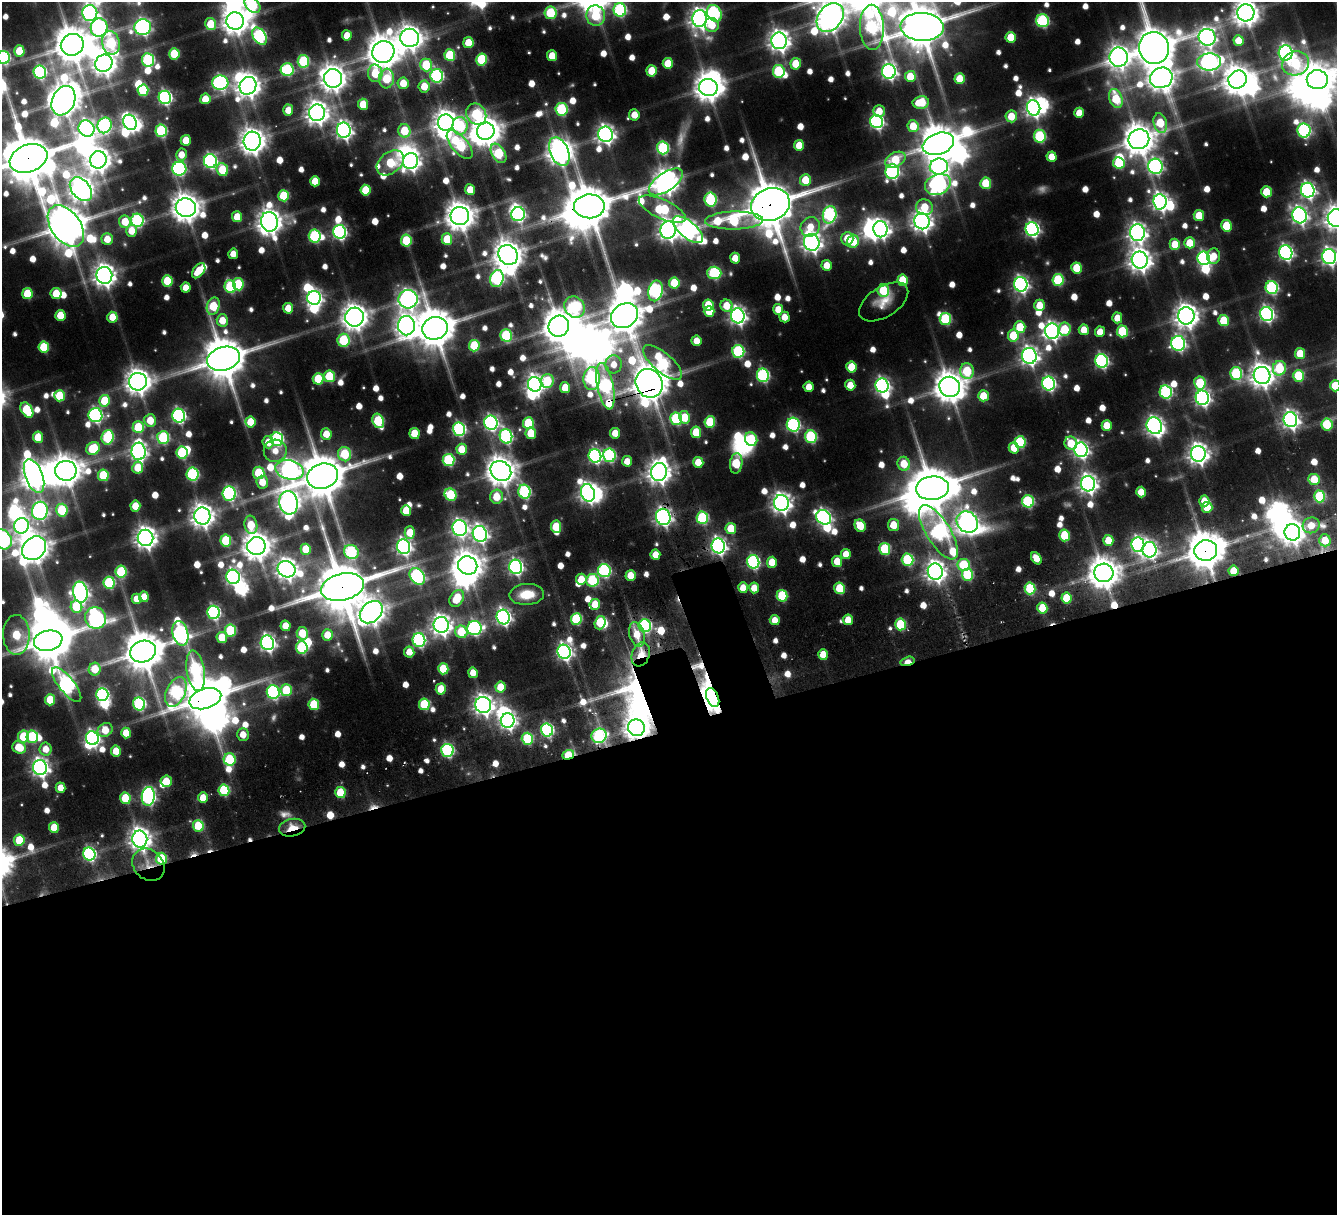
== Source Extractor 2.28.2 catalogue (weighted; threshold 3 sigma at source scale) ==
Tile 15 of 4 x 4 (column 3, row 4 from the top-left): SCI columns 2941-4275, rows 426-1638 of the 5699 x 5705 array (HDU 1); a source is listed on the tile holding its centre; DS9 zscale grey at full resolution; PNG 1339 x 1217 px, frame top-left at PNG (2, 2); each listed source drawn as its Kron ellipse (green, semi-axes under 4 px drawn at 4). Shown black and unused: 41% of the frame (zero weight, under 4 of 8 exposures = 12% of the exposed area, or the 3 px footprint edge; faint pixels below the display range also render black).
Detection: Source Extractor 2.28.2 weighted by HDU 2 'WHT'; one run over the whole footprint, this tile lists its part. Background 0.0817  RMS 0.009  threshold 0.0368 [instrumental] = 3 sigma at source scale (4.09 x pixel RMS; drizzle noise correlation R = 1.36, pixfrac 0.8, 0.05/0.05 arcsec/px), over >= 5 px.
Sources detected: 864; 12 too faint to see at this stretch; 61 inside a brighter object's white glare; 7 cosmic-ray / hot-pixel residue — neither listed nor drawn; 7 inside a brighter listed object's ellipse — not listed separately; of the other 777, all 500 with FLUX_AUTO >= 12.2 (the completeness limit of this list) listed and drawn (277 fainter detections not listed), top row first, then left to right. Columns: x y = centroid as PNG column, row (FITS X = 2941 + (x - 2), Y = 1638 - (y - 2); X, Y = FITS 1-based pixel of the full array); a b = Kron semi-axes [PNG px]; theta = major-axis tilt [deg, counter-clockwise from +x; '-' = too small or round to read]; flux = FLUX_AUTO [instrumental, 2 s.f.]
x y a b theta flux
252 5 9 6 -45 78
620 10 7 6 - 120
90 13 8 7 - 320
551 13 6 6 - 54
714 13 9 7 -60 110
1246 13 8 8 - 1000
596 16 10 9 - 43
830 17 16 11 50 1300
700 18 8 7 - 580
235 21 9 8 - 1100
1043 21 6 6 - 100
211 24 6 5 - 27
712 25 7 7 - 18
143 27 8 7 - 270
872 27 22 12 -88 140
922 27 21 14 -3 4200
99 28 9 8 - 190
347 35 5 5 - 16
260 36 9 6 -59 140
1011 37 5 5 - 25
1207 37 8 8 - 380
410 38 9 9 - 960
1238 40 5 5 - 17
779 41 8 8 - 640
111 43 12 8 -78 86
468 43 5 5 - 20
72 45 11 10 - 2300
1154 48 16 15 - 3200
19 51 5 5 - 28
383 52 11 10 - 1900
1286 53 7 7 - 320
174 54 5 5 - 44
450 55 6 5 - 54
552 56 5 5 - 19
4 57 6 6 - 120
1119 57 9 9 - 690
482 59 6 5 - 59
148 60 6 6 - 110
303 61 6 5 - 65
1209 62 12 8 1 410
104 63 9 8 - 880
668 63 5 5 - 25
1296 63 14 12 20 72
796 64 6 5 - 24
426 65 6 6 - 40
287 70 6 6 - 90
652 71 5 5 - 26
779 71 6 6 - 67
889 71 7 6 - 280
40 72 6 6 - 130
375 73 9 7 -88 31
437 76 7 6 - 130
910 76 5 5 - 21
333 78 9 9 - 1000
387 78 10 7 84 34
1161 78 11 10 - 1100
960 79 5 5 - 22
1238 79 9 8 - 1300
1317 80 10 9 - 1700
220 83 8 7 - 220
403 83 6 5 - 19
248 86 9 8 - 830
424 86 6 5 - 18
708 87 9 8 - 1200
143 90 6 5 - 46
165 97 7 6 - 190
205 99 5 5 - 17
1116 99 10 6 -69 37
63 101 15 11 65 1600
921 102 8 6 11 32
363 104 5 5 - 21
1034 108 8 6 -76 380
562 109 6 6 - 80
288 110 5 5 - 14
879 111 6 6 - 13
317 113 8 8 - 750
1079 113 5 5 - 17
476 114 11 9 -49 62
634 115 5 5 - 13
1011 116 6 5 - 21
876 121 7 6 - 210
130 122 8 6 -64 270
446 122 8 8 - 880
1160 123 10 6 -76 39
105 125 8 7 - 130
460 126 9 7 -88 61
913 126 6 5 - 21
86 129 8 7 - 340
344 130 7 7 - 390
1304 130 7 6 - 150
161 131 6 5 - 87
404 131 7 6 - 30
486 131 9 8 - 1300
605 134 8 7 - 430
1040 136 6 6 - 80
1139 139 10 10 - 1700
186 140 5 5 - 19
252 141 9 8 - 990
938 144 16 10 19 2700
460 145 17 8 -50 78
799 145 5 5 - 17
663 148 6 6 - 96
559 152 15 9 -66 970
498 153 11 6 -58 60
181 155 6 5 - 12
1051 157 5 5 - 15
28 159 19 13 20 5100
98 160 9 8 - 880
895 160 11 7 27 32
210 161 7 6 - 200
410 161 8 7 - 470
390 163 15 10 39 37
1119 163 6 5 - 45
1155 166 7 7 - 220
939 167 9 8 - 240
179 169 7 7 - 170
222 170 6 5 - 36
892 172 7 6 - 190
805 180 6 5 - 23
315 181 5 5 - 18
666 182 19 9 35 950
986 183 6 5 - 32
938 184 13 10 21 280
81 189 13 9 -49 860
366 190 5 5 - 31
470 190 5 5 - 16
1308 190 7 6 - 290
1266 192 5 5 - 30
284 196 5 5 - 46
711 200 7 6 - 88
1160 202 8 6 -83 360
770 204 20 16 19 4800
589 206 15 12 1 3100
924 207 8 8 - 25
186 208 10 9 - 1300
662 209 25 9 -24 72
518 214 7 7 - 200
830 215 9 6 76 140
1299 215 8 7 - 340
460 216 9 9 - 1400
1199 216 5 5 - 23
237 217 5 5 - 18
1336 218 9 8 - 890
137 220 6 6 - 120
734 221 29 9 2 97
922 221 8 7 - 610
125 222 6 5 - 21
269 222 10 8 -78 920
66 226 23 14 -54 2900
1226 226 6 5 - 32
810 227 10 9 - 16
880 229 8 7 - 390
1032 229 7 6 - 240
668 230 8 7 - 540
688 230 18 8 -39 470
132 231 6 5 - 17
340 232 7 6 - 200
1137 233 8 7 - 470
315 236 6 6 - 95
107 239 6 5 - 16
447 239 5 5 - 25
847 239 7 6 - 18
406 241 6 5 - 46
853 241 6 5 - 33
812 242 8 7 - 500
1190 243 5 5 - 22
1175 244 5 5 - 20
1286 253 7 6 - 230
233 254 5 5 - 12
508 255 10 9 - 1200
1214 256 8 6 85 15
1329 257 7 7 - 360
735 258 5 5 - 14
1204 258 7 6 - 190
1140 260 8 8 - 780
827 265 5 5 - 13
1076 268 5 5 - 29
199 271 8 5 53 20
714 273 7 6 - 93
104 275 8 8 - 720
497 278 8 6 73 140
903 280 5 5 - 35
1058 280 6 5 - 62
167 281 5 5 - 40
674 283 5 5 - 36
238 284 6 5 - 46
1021 284 7 6 - 280
230 287 7 5 -73 80
186 288 5 5 - 13
1272 288 6 6 - 130
883 290 6 6 - 37
655 291 10 7 79 190
56 293 5 5 - 23
27 294 5 5 - 31
314 298 7 7 - 310
408 299 9 9 - 440
884 302 27 15 33 16
708 305 5 5 - 21
1040 305 5 5 - 20
213 306 9 6 73 43
726 306 6 6 - 17
575 307 11 9 -56 110
288 308 5 5 - 16
778 309 5 5 - 15
709 311 5 5 - 22
1266 314 7 6 - 240
60 315 5 5 - 23
624 316 14 11 31 2000
738 316 7 7 - 380
1186 316 8 8 - 870
112 317 5 5 - 19
355 317 9 9 - 1000
784 317 5 5 - 13
1117 318 5 5 - 15
945 319 6 5 - 69
222 320 6 5 - 17
1224 321 5 5 - 32
406 326 10 8 87 610
559 326 11 10 - 1700
1020 327 6 5 - 32
435 328 13 11 16 2800
1065 329 6 6 - 29
1084 330 5 5 - 16
1052 331 8 7 - 390
1122 331 6 5 - 48
1100 332 5 5 - 13
506 335 6 5 - 71
1013 336 6 5 - 35
344 340 6 6 - 66
696 341 5 5 - 12
1178 343 7 7 - 210
474 346 6 5 - 39
44 347 6 5 - 39
738 351 6 6 - 97
1300 354 5 5 - 25
1029 356 8 7 - 420
223 359 17 11 16 3700
1102 361 7 6 - 180
663 363 24 9 -40 110
614 364 9 8 - 13
851 367 5 5 - 26
1279 368 7 6 - 44
967 371 8 7 - 52
1236 373 6 6 - 88
763 375 6 6 - 130
1262 375 8 8 - 850
329 376 6 5 - 43
1298 376 6 5 - 47
592 378 11 8 89 140
318 379 6 5 - 40
547 381 7 6 - 39
138 382 9 9 - 980
649 383 15 13 -58 2600
1049 383 7 6 - 190
1200 383 6 6 - 43
535 384 7 6 - 470
850 385 5 5 - 15
882 385 7 6 - 260
605 386 23 8 -79 170
1335 386 5 5 - 25
809 387 5 5 - 13
950 387 10 10 - 1600
565 388 5 5 - 23
1166 392 6 6 - 130
59 396 5 5 - 33
983 396 5 5 - 22
1202 398 7 6 - 300
105 401 6 5 - 32
27 410 8 5 -57 50
95 415 7 7 - 200
179 416 7 6 - 190
684 417 6 5 - 23
676 419 6 6 - 86
150 420 6 6 - 18
1290 420 7 6 - 410
378 421 7 5 -68 60
250 422 5 5 - 23
710 422 6 5 - 46
491 423 7 6 - 220
528 423 6 5 - 43
1327 424 6 5 - 42
793 425 7 6 - 160
1107 425 5 5 - 21
1154 426 8 7 - 360
138 427 6 5 - 43
459 429 6 6 - 150
696 432 5 5 - 28
531 433 6 5 - 26
615 433 5 5 - 15
326 434 6 5 - 17
415 434 5 5 - 27
506 436 7 6 - 140
38 437 5 5 - 24
108 437 7 6 - 81
163 437 6 6 - 82
811 437 6 6 - 91
277 439 7 6 - 120
751 439 7 6 - 50
268 442 6 5 - 15
1020 442 6 5 - 66
1071 443 7 6 - 24
93 448 7 6 - 41
1014 448 5 5 - 17
462 449 5 5 - 20
1081 450 7 6 - 300
139 451 9 7 -88 380
275 451 11 11 - 13
182 453 6 5 - 73
345 454 7 6 - 52
1198 454 8 7 - 600
609 455 7 6 - 120
595 456 7 6 - 180
449 460 6 6 - 82
627 461 5 5 - 12
698 462 5 5 - 16
736 463 10 6 84 45
904 464 7 6 - 22
138 468 6 5 - 24
289 470 14 9 -11 530
66 471 11 10 - 1500
501 471 11 9 -41 1300
659 472 9 8 - 770
259 473 6 5 - 45
193 474 6 6 - 110
103 475 6 5 - 44
34 476 17 8 -69 1000
323 476 15 12 17 3600
1314 479 6 5 - 27
262 482 6 6 - 16
1088 484 8 7 - 480
932 488 16 11 6 3700
524 492 7 6 - 110
1141 492 5 5 - 17
588 493 9 6 -70 440
229 494 7 6 - 170
451 495 6 5 - 54
1320 496 6 5 - 59
496 497 7 6 - 21
1028 501 6 6 - 89
1204 501 5 5 - 15
289 503 12 9 -81 680
781 503 8 7 - 540
135 506 5 5 - 20
1207 507 5 5 - 24
62 510 6 5 - 53
40 511 9 8 - 270
406 511 5 5 - 22
202 516 8 8 - 760
663 517 8 7 - 300
824 517 8 7 - 230
702 518 6 6 - 85
967 522 11 10 - 590
251 525 9 6 -82 26
893 525 6 5 - 19
1311 525 8 7 - 13
21 526 8 7 - 270
860 526 6 5 - 23
556 527 6 5 - 36
460 528 8 7 - 320
731 528 5 5 - 24
410 532 6 5 - 22
938 532 31 12 -58 230
1292 532 8 8 - 830
480 534 8 7 - 350
1064 535 6 5 - 34
146 538 8 7 - 690
2 539 11 8 -52 200
226 540 6 5 - 49
1108 540 5 5 - 20
1325 540 6 5 - 19
1138 545 7 6 - 240
256 546 9 9 - 1300
718 546 7 6 - 340
404 547 7 6 - 310
34 548 13 11 43 1400
306 549 5 5 - 24
885 549 6 5 - 62
1149 550 8 7 - 260
1206 550 11 10 - 2500
351 552 8 7 - 92
846 554 5 5 - 13
655 555 5 5 - 13
1036 558 7 4 -52 14
908 560 6 6 - 77
837 561 5 5 - 18
753 562 7 6 - 150
772 562 5 5 - 20
468 565 10 9 - 1300
964 565 6 6 - 45
516 567 7 6 - 240
287 569 9 8 - 620
604 571 6 6 - 130
935 571 8 7 - 590
1234 571 5 5 - 20
121 572 6 5 - 60
1104 573 9 9 - 1600
631 575 5 5 - 18
967 575 6 5 - 62
417 576 9 6 -51 170
233 577 7 6 - 270
581 579 5 5 - 16
592 580 6 6 - 67
109 583 6 5 - 79
342 587 22 13 14 6000
743 588 5 5 - 15
754 588 5 5 - 14
839 588 6 5 - 33
1030 588 6 5 - 53
80 592 10 7 -81 340
527 594 17 10 3 24
782 596 6 5 - 49
144 597 5 5 - 15
457 598 9 6 59 31
1067 598 5 5 - 29
136 599 5 5 - 13
595 604 5 5 - 22
76 607 6 5 - 40
1042 608 5 5 - 25
214 612 7 6 - 170
371 612 13 9 43 1000
503 617 7 6 - 300
96 618 11 10 - 220
576 619 6 5 - 68
775 620 5 5 - 13
848 620 5 5 - 14
600 623 7 5 71 42
901 624 6 5 - 58
441 625 8 7 - 580
285 626 5 5 - 15
645 626 6 6 - 130
474 628 7 7 - 170
230 630 6 5 - 57
461 632 6 6 - 34
180 633 12 7 -76 260
302 633 6 5 - 27
637 634 12 7 -74 18
16 635 20 13 -89 47
327 635 5 5 - 18
222 637 5 5 - 24
419 640 7 6 - 150
48 641 14 10 12 3300
267 643 7 6 - 330
302 648 6 5 - 85
143 652 13 10 19 2900
409 652 5 5 - 12
564 652 7 6 - 310
641 654 12 8 71 20
823 654 5 5 - 17
907 661 7 4 16 16
95 669 6 6 - 21
443 669 5 5 - 35
196 671 20 9 -80 130
473 673 5 5 - 14
67 685 21 7 -51 250
501 687 5 5 - 22
441 689 5 5 - 23
286 690 6 6 - 42
176 692 15 9 66 130
273 692 7 6 - 150
102 694 6 6 - 140
713 698 10 6 -67 1300
205 699 16 10 18 3700
50 700 5 5 - 29
139 704 6 6 - 120
314 704 5 5 - 41
424 704 6 5 - 52
483 705 8 8 - 580
508 721 7 7 - 360
636 728 8 8 - 990
105 730 8 6 36 22
547 730 6 6 - 150
126 733 5 5 - 19
243 735 6 5 - 13
599 736 7 7 - 84
23 737 6 6 - 38
32 737 6 6 - 61
92 738 7 6 - 240
527 739 6 5 - 63
19 747 7 6 - 25
46 749 6 6 - 14
447 750 6 6 - 140
116 751 5 5 - 20
568 755 6 4 19 45
230 759 6 6 - 50
40 767 7 7 - 410
166 781 5 5 - 24
61 788 5 5 - 15
224 790 6 5 - 65
340 793 5 5 - 32
148 796 9 6 83 240
125 798 6 5 - 33
203 798 5 5 - 18
198 826 6 5 - 40
54 827 5 5 - 22
292 828 13 8 12 18
140 839 8 7 - 680
19 840 5 5 - 34
89 854 6 6 - 150
161 859 6 5 - 44
148 865 18 14 -46 18
Overlapping masked pixels (flux is a lower limit): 20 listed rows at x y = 28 159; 770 204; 589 206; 649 383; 605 386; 663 517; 967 522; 1206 550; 1234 571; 342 587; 645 626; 641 654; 907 661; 713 698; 205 699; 636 728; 568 755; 292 828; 161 859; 148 865
Isophote crosses this tile's border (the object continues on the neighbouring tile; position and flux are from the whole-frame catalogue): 14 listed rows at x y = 252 5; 620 10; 90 13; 1246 13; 830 17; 922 27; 1154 48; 4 57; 1317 80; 28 159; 1336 218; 1329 257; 1335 386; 2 539